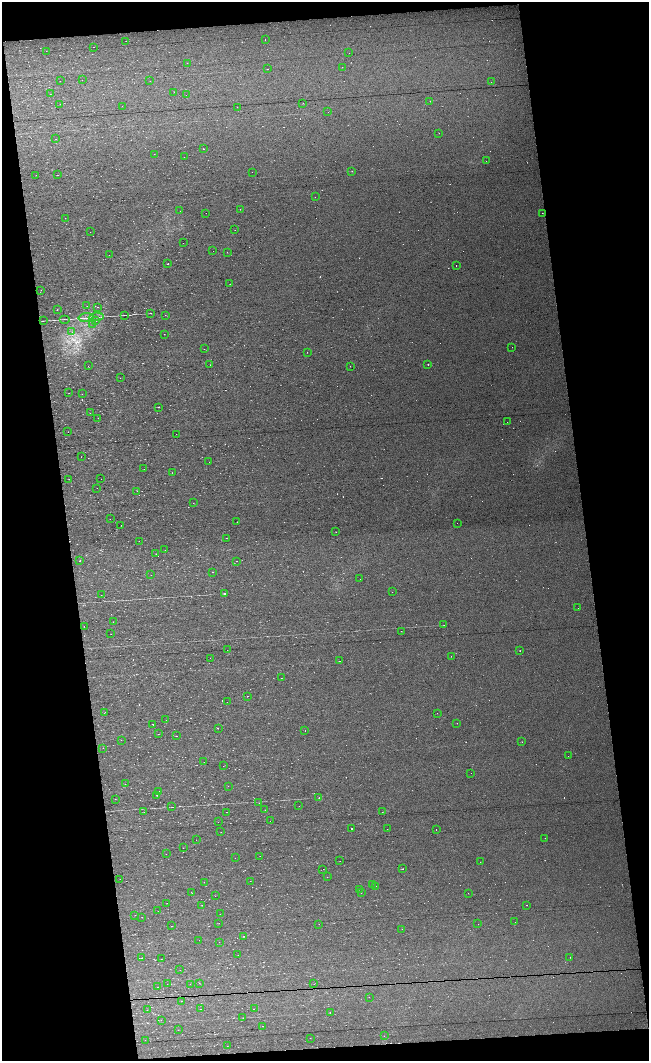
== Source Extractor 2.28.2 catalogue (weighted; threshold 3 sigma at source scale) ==
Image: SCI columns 1-2588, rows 35-4267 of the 2588 x 4278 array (HDU 1 of 3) = the unmasked area's bounding box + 8 px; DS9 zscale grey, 4 x 4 block average (1 PNG px = mean of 4 x 4 image px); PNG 651 x 1063 px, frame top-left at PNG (2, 2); each listed source drawn as its Kron ellipse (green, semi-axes under 4 px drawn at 4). Shown black and unused: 23% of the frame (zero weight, under 7 of 13 exposures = <1% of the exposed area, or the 3 px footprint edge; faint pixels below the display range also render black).
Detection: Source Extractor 2.28.2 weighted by HDU 2 'WHT'. Background 0.0135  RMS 0.0068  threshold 0.0279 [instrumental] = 3 sigma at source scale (4.09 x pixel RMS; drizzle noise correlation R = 1.36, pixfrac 0.8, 0.0396/0.0396 arcsec/px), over >= 5 px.
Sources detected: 401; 72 too faint to see at this stretch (4 x 4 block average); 116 cosmic-ray / hot-pixel residue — neither listed nor drawn; the other 213 listed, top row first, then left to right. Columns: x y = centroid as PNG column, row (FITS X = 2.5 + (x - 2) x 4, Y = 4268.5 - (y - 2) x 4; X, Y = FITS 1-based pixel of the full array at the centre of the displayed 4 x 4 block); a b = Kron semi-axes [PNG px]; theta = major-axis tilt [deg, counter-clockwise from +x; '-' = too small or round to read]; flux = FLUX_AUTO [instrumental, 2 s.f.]
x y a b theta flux
265 39 2 2 - 12
126 41 2 2 - 0.55
93 47 2 2 - 19
46 51 2 2 - 0.61
349 53 2 2 - 1.3
187 63 2 2 - 0.53
342 67 2 2 - 0.77
268 69 2 2 - 1.7
82 80 2 2 - 0.67
60 81 2 2 - 0.66
150 81 2 2 - 0.46
491 82 2 2 - 1.5
174 92 2 2 - 0.46
50 94 2 2 - 0.51
186 95 2 2 - 0.37
430 101 2 2 - 20
303 103 2 2 - 0.73
60 104 2 2 - 0.77
122 106 2 2 - 0.94
237 107 2 2 - 1.2
328 112 2 2 - 1.7
439 133 2 2 - 13
56 139 2 2 - 0.5
203 149 2 2 - 8.6
154 154 2 2 - 0.74
184 157 2 2 - 0.75
486 161 2 2 - 0.52
352 171 2 2 - 0.73
252 172 2 2 - 0.45
36 175 2 2 - 0.61
58 175 2 2 - 3.6
315 197 2 2 - 0.48
240 209 2 2 - 8
180 211 2 2 - 0.52
206 213 2 2 - 0.52
542 213 2 2 - 0.73
65 218 2 2 - 0.72
235 230 2 2 - 0.55
90 232 2 2 - 2.2
183 243 2 2 - 0.38
213 251 2 2 - 0.9
227 252 2 2 - 0.55
109 255 2 2 - 1.6
168 264 2 2 - 2.5
456 266 2 2 - 2.4
230 284 2 2 - 0.52
41 290 2 2 - 1.5
87 306 2 2 - 0.51
98 307 2 2 - 1.7
57 310 2 2 - 0.95
151 313 2 2 - 71
124 315 2 2 - 0.9
165 315 2 2 - 0.68
96 317 7 2 4 4.9
86 318 8 2 2 4.9
65 319 5 2 - 2
95 320 2 2 - 4.9
43 321 4 2 - 1.6
92 324 2 2 - 5.3
72 332 2 2 - 1.2
164 334 2 2 - 0.89
512 347 2 2 - 1.9
204 349 2 2 - 0.59
307 352 2 2 - 0.85
428 364 2 2 - 270
210 365 2 2 - 1.4
88 366 2 2 - 0.38
350 366 2 2 - 0.57
120 378 2 2 - 0.59
69 393 2 2 - 0.7
82 394 2 2 - 1.4
158 407 2 2 - 3.1
90 413 2 2 - 0.51
98 418 2 2 - 0.78
507 422 2 2 - 7.2
68 432 2 2 - 0.66
176 434 2 2 - 0.75
81 457 2 2 - 0.68
209 462 2 2 - 0.51
144 469 2 2 - 0.45
172 473 2 2 - 0.75
69 479 2 2 - 2.1
101 479 2 2 - 2.3
97 488 2 2 - 0.61
137 491 2 2 - 0.54
193 503 2 2 - 0.54
110 519 2 2 - 0.57
237 522 2 2 - 0.65
457 523 2 2 - 3.2
121 525 2 2 - 0.9
336 532 2 2 - 0.84
226 538 2 2 - 0.75
139 541 2 2 - 0.54
165 550 2 2 - 0.49
156 554 2 2 - 0.82
80 561 2 2 - 2.6
237 561 2 2 - 0.73
213 572 2 2 - 1.4
151 575 2 2 - 0.42
360 579 2 2 - 1.2
392 592 2 2 - 0.73
224 593 2 2 - 33
101 595 2 2 - 0.61
578 608 2 2 - 0.56
113 622 2 2 - 0.6
444 625 2 2 - 1.3
84 626 2 2 - 1.2
401 631 2 2 - 0.86
111 634 2 2 - 0.64
227 650 2 2 - 0.41
520 651 2 2 - 1.2
451 656 2 2 - 0.63
210 658 2 2 - 0.83
339 661 2 2 - 1
281 678 2 2 - 0.84
248 696 2 2 - 7.4
227 702 2 2 - 0.51
104 713 2 2 - 0.56
437 713 2 2 - 0.52
166 720 2 2 - 0.55
457 723 2 2 - 9.4
153 724 2 2 - 3.8
218 728 2 2 - 3.2
305 731 2 2 - 0.84
158 734 2 2 - 0.75
176 736 2 2 - 0.81
121 740 2 2 - 0.49
522 742 2 2 - 0.69
103 748 2 2 - 0.44
568 756 2 2 - 0.52
204 762 2 2 - 0.43
223 766 2 2 - 0.56
471 773 2 2 - 0.44
125 784 2 2 - 0.55
228 786 2 2 - 0.48
159 791 2 2 - 0.47
157 795 2 2 - 0.96
319 798 2 2 - 18
115 799 2 2 - 0.57
259 803 2 2 - 1
299 806 2 2 - 0.56
172 807 2 2 - 1
265 810 2 2 - 0.65
144 812 2 2 - 0.73
227 812 2 2 - 0.74
382 812 2 2 - 0.64
270 821 2 2 - 0.82
218 822 2 2 - 0.85
351 829 2 2 - 25
387 829 2 2 - 0.78
436 830 2 2 - 0.84
221 832 2 2 - 0.62
545 838 2 2 - 4.7
196 840 2 2 - 0.49
183 848 2 2 - 0.48
166 854 2 2 - 1
260 856 2 2 - 0.54
235 858 2 2 - 0.42
340 861 2 2 - 1.3
480 862 2 2 - 4.7
323 869 2 2 - 0.41
403 869 2 2 - 1.5
327 877 2 2 - 0.46
120 879 2 2 - 0.59
250 881 2 2 - 4.7
204 882 2 2 - 0.33
372 884 2 2 - 0.64
376 886 2 2 - 0.57
359 889 2 2 - 0.51
192 893 2 2 - 0.9
361 893 2 2 - 0.64
469 893 2 2 - 0.8
215 896 2 2 - 1.1
167 903 2 2 - 0.68
202 905 2 2 - 0.75
526 905 2 2 - 1.6
158 911 2 2 - 0.45
220 914 2 2 - 6
135 915 2 2 - 0.6
142 917 2 2 - 0.83
515 922 2 2 - 2.3
219 923 2 2 - 0.58
319 924 2 2 - 10
478 924 2 2 - 0.4
171 926 2 2 - 0.66
402 929 2 2 - 0.44
244 936 2 2 - 1.2
199 940 2 2 - 0.39
219 942 2 2 - 0.53
238 955 2 2 - 0.91
570 957 2 2 - 0.68
142 958 2 2 - 0.78
161 959 2 2 - 0.48
180 970 2 2 - 0.38
199 983 2 2 - 0.59
167 984 2 2 - 0.71
190 984 2 2 - 0.44
314 984 2 2 - 0.77
157 987 2 2 - 0.71
369 997 2 2 - 1.7
182 1001 2 2 - 0.55
201 1009 2 2 - 1.2
254 1009 2 2 - 1.8
147 1010 2 2 - 0.54
330 1013 2 2 - 1.2
243 1018 2 2 - 0.7
161 1020 2 2 - 0.49
263 1026 2 2 - 2.1
178 1030 2 2 - 0.56
384 1036 2 2 - 0.52
310 1038 2 2 - 0.62
145 1040 2 2 - 0.51
227 1046 2 2 - 0.55
Diffuse or blended objects may show on this block-average render without a row.